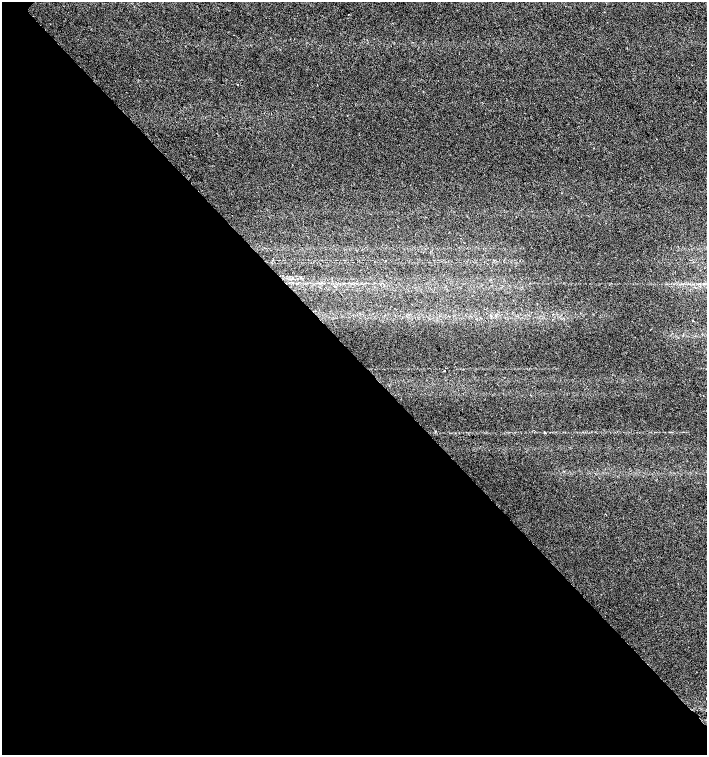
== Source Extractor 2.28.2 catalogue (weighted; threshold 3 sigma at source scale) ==
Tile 14 of 4 x 4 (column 2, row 4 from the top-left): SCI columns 1567-2975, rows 5-1510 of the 6017 x 6028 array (HDU 1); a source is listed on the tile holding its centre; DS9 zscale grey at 2 x 2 block average (1 PNG px = mean of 2 x 2 image px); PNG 709 x 757 px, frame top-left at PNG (2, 2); no overlay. Shown black and unused: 53% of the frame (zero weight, under 2 of 3 exposures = <1% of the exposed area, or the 3 px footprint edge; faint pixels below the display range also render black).
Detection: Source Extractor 2.28.2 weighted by HDU 2 'WHT'; one run over the whole footprint, this tile lists its part. Background 0.0491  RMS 0.0071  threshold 0.0321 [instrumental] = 3 sigma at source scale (4.5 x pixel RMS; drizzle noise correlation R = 1.50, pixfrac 1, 0.0396/0.0396 arcsec/px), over >= 5 px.
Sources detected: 3; all 3 listed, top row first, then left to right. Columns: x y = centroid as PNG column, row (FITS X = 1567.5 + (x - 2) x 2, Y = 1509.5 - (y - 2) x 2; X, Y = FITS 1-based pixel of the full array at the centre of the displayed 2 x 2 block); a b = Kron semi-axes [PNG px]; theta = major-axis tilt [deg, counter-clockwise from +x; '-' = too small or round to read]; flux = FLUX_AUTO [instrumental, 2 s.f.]
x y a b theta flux
423 252 2 2 - 1.5
693 321 2 2 - 2
444 371 2 2 - 3.5